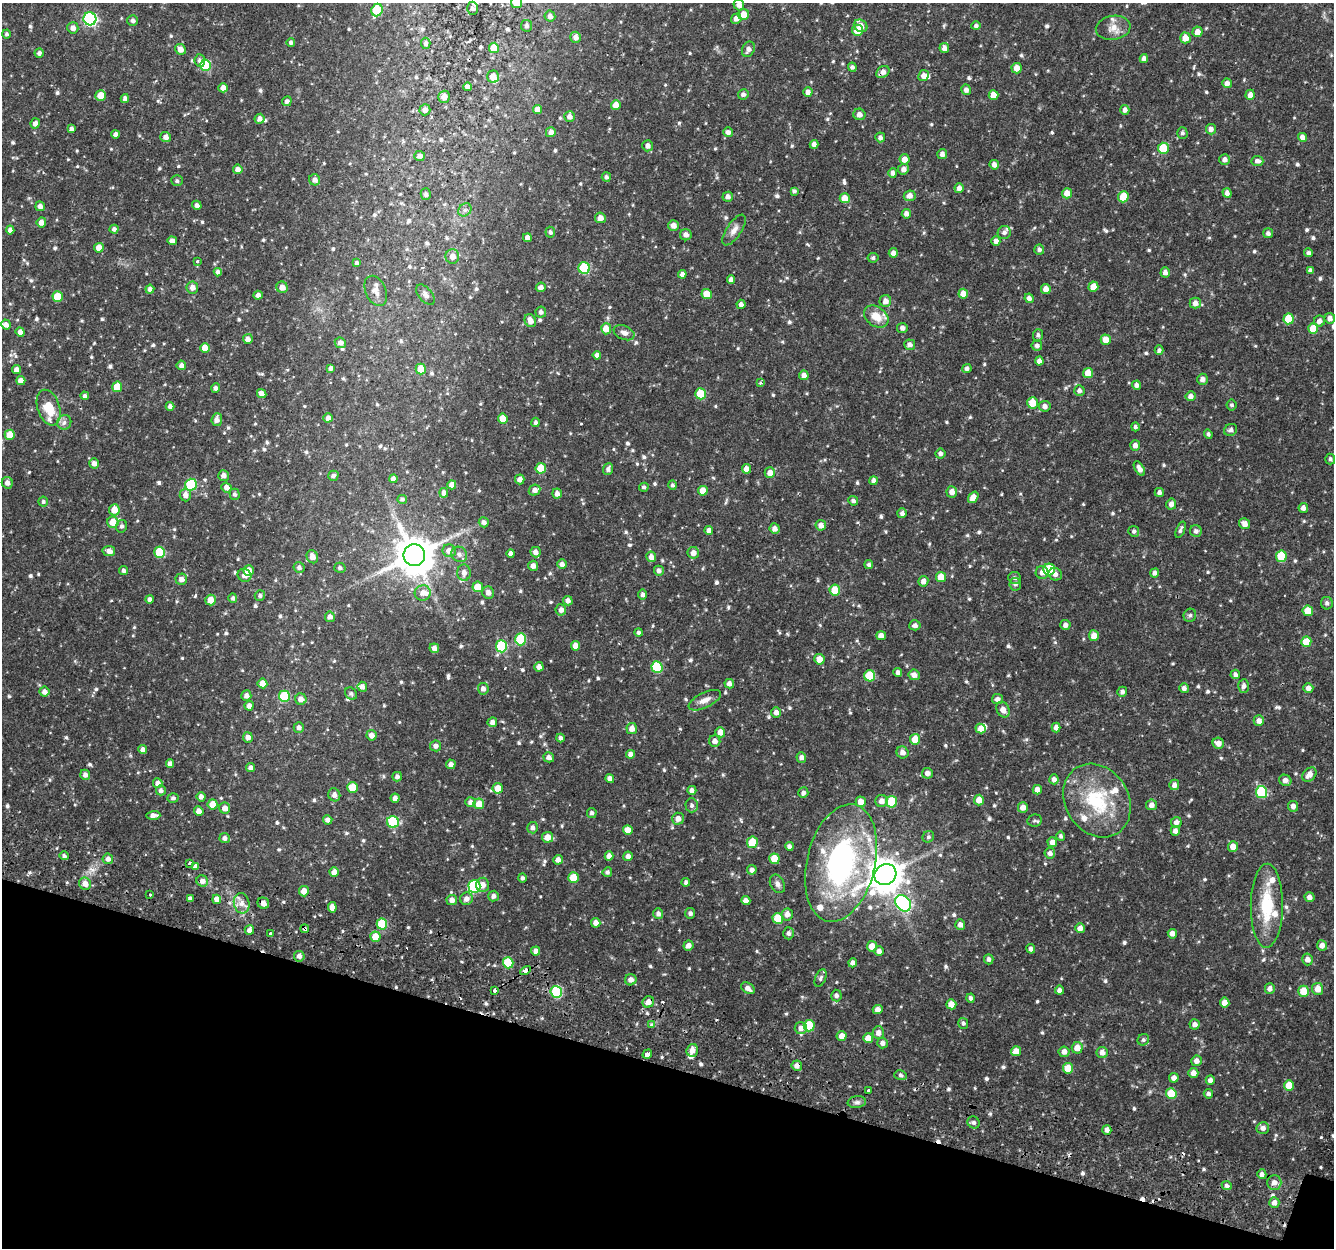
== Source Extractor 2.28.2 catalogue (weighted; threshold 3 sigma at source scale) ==
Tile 15 of 4 x 4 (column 3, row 4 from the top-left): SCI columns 2719-4050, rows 306-1551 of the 5445 x 5654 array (HDU 1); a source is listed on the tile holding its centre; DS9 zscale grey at full resolution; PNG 1336 x 1250 px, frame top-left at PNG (2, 3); each listed source drawn as its Kron ellipse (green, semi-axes under 4 px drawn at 4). Shown black and unused: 15% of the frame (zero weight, under 2 of 3 exposures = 5% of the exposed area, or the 3 px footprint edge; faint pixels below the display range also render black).
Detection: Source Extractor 2.28.2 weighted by HDU 2 'WHT'; one run over the whole footprint, this tile lists its part. Background 0.035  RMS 0.0038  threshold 0.017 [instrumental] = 3 sigma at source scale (4.5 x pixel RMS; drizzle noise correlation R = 1.50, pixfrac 1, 0.0396/0.0396 arcsec/px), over >= 5 px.
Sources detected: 811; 12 cosmic-ray / hot-pixel residue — neither listed nor drawn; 20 inside a brighter listed object's ellipse — not listed separately; of the other 779, all 500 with FLUX_AUTO >= 0.789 (the completeness limit of this list) listed and drawn (279 fainter detections not listed), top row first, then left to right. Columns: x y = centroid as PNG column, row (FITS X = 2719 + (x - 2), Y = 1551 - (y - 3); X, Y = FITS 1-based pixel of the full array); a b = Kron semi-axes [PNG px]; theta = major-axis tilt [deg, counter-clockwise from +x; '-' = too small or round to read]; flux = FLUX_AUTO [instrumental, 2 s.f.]
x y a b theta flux
517 3 5 5 - 4.7
739 5 5 5 - 1.9
472 8 7 5 88 1.1
377 10 6 5 - 14
743 14 5 5 - 4.7
550 16 5 5 - 1.7
90 19 6 6 - 63
736 19 5 5 - 2.1
133 21 5 5 - 1.2
526 26 6 5 - 0.85
861 26 7 6 - 3
976 26 5 4 - 1.1
73 28 6 5 - 2
1113 28 17 12 9 3.9
857 30 5 5 - 5.6
1198 32 5 5 - 2.6
7 34 4 4 - 0.81
576 37 5 5 - 2
1185 38 5 5 - 3.7
291 42 4 4 - 0.9
426 43 6 5 - 1.2
494 48 5 5 - 5.2
944 48 5 4 - 1.9
180 49 5 5 - 2.5
748 49 8 6 64 1.7
39 53 4 4 - 1.1
1144 59 4 4 - 1.8
200 60 6 5 - 1.3
205 65 5 5 - 18
852 67 4 4 - 1
1017 68 5 5 - 3.5
883 72 7 5 36 2
923 76 6 5 - 2.1
493 77 6 6 - 3.1
1227 83 5 5 - 1.7
468 87 4 4 - 1.8
223 88 4 4 - 2.7
966 90 5 5 - 1.6
808 92 5 4 - 2
743 94 5 5 - 1.2
101 95 5 5 - 4.8
993 95 5 5 - 4.1
1250 95 5 5 - 2
444 97 6 5 - 2.1
125 99 4 4 - 1.7
287 101 5 4 - 0.96
616 105 5 5 - 3.6
537 109 4 4 - 2.7
425 110 5 5 - 1.9
1125 110 5 4 - 1.6
859 114 6 5 - 1.7
569 116 5 5 - 1.8
260 119 5 5 - 1.7
35 123 5 4 - 1.8
72 129 4 4 - 1.3
1211 129 5 5 - 1.9
551 132 5 5 - 1.8
728 132 5 5 - 1.8
1182 133 5 5 - 0.91
116 134 4 4 - 1.5
166 137 5 5 - 1.9
880 137 5 5 - 1.3
1302 137 4 4 - 1.9
814 144 4 4 - 1.7
648 146 5 5 - 1.6
1163 148 5 5 - 12
942 154 5 5 - 1.6
420 156 5 5 - 1.5
904 159 5 5 - 3.1
1225 160 5 5 - 1.6
1257 161 6 5 - 1.5
994 165 5 4 - 1.8
238 169 5 4 - 2.3
903 169 5 5 - 1.9
893 173 5 4 - 1.4
606 177 5 4 - 0.98
315 180 5 5 - 1.8
177 181 6 5 - 0.9
959 188 5 4 - 1.8
794 191 4 4 - 0.95
1067 193 5 5 - 2.9
1227 193 5 4 - 1.7
426 194 6 5 - 0.99
910 196 6 5 - 2
728 197 5 5 - 1.7
1123 197 5 5 - 7.5
845 198 5 5 - 4.9
197 205 5 4 - 1.3
40 206 5 4 - 1.8
465 210 7 6 - 1.1
906 214 5 4 - 1.8
600 218 5 5 - 2.5
41 222 5 5 - 3
673 226 5 5 - 2.3
114 229 4 4 - 1.4
10 230 4 4 - 1.7
734 230 18 7 56 2.4
550 232 5 5 - 0.97
1004 233 7 6 - 1.2
1268 233 5 5 - 1.2
686 235 6 5 - 1.7
527 238 4 4 - 2
172 241 5 4 - 1.9
996 241 4 4 - 1.8
99 248 5 4 - 3.7
1039 249 5 5 - 1.1
893 253 5 4 - 1.7
1308 253 4 4 - 1
452 256 7 7 - 2.6
873 258 5 4 - 0.8
197 262 3 3 - 0.84
357 263 4 4 - 1.2
584 268 6 5 - 24
1310 271 4 4 - 1.1
218 272 4 4 - 1.5
1165 272 5 4 - 1.7
682 274 4 4 - 1.6
731 280 4 4 - 1.9
192 287 6 6 - 2.2
282 287 6 5 - 2.6
541 287 5 4 - 1.5
1093 287 5 5 - 4.8
150 289 4 4 - 1.6
1046 289 5 5 - 2.5
376 291 16 10 -66 2.4
707 294 5 5 - 4.5
963 294 5 4 - 3.9
258 295 4 4 - 1.6
425 295 12 6 -49 1.4
58 297 5 5 - 10
1029 298 5 4 - 1.7
885 301 6 6 - 2.1
1195 303 5 5 - 2.1
741 304 4 4 - 1.6
541 312 5 5 - 1.3
876 317 13 9 -35 5.2
1330 318 5 5 - 1.8
1288 319 5 5 - 9.4
530 321 7 5 -61 2.7
1319 321 5 5 - 2
6 325 5 4 - 1.7
902 328 5 5 - 1.5
606 329 5 5 - 4.4
1313 329 5 5 - 6.9
20 332 4 4 - 2.3
624 333 11 7 -22 1.8
1038 335 6 5 - 0.95
248 339 5 5 - 1.9
1106 340 5 5 - 4.5
340 343 6 5 - 1.9
910 345 5 5 - 1.5
1037 346 5 5 - 1.2
205 348 5 5 - 4.3
1159 350 4 4 - 0.97
597 355 4 4 - 1.7
1039 361 4 4 - 1.7
181 365 5 5 - 1.8
330 368 4 4 - 1.2
967 368 4 4 - 1
17 369 4 4 - 2.1
421 369 5 5 - 6
1088 373 5 5 - 5.7
804 375 5 5 - 1.9
1202 379 5 5 - 1.8
21 381 4 4 - 2.5
761 383 3 3 - 0.83
1137 385 4 4 - 1.7
117 387 5 5 - 7.7
216 388 4 4 - 1.2
1079 390 5 5 - 1.3
262 393 5 4 - 1.8
701 394 5 5 - 14
85 396 4 4 - 0.99
1191 396 5 5 - 1.8
1032 403 5 5 - 6.6
1231 405 5 5 - 0.79
170 406 4 4 - 1.5
1045 406 6 5 - 1.7
49 408 18 11 -72 8.6
328 418 4 4 - 2
503 419 5 5 - 5.2
217 420 6 5 - 2
64 422 7 7 - 1.5
536 422 4 4 - 1
1135 427 4 4 - 0.83
1231 430 7 5 30 1.1
1208 434 5 4 - 0.79
10 435 5 5 - 6.7
1135 446 5 5 - 1.7
940 453 5 5 - 1.2
1330 459 5 5 - 0.89
94 463 5 4 - 1.9
541 468 5 5 - 8.4
608 469 6 5 - 1.2
746 469 5 4 - 2.3
1139 469 8 4 -59 1.9
770 473 5 5 - 2.8
224 475 5 5 - 1.9
333 476 5 5 - 1.1
393 479 4 4 - 1.7
520 479 5 4 - 2.2
874 481 4 4 - 1.3
7 483 6 5 - 1.8
191 485 6 5 - 28
452 485 4 4 - 2.4
673 485 4 4 - 0.84
226 487 5 4 - 2
644 487 5 4 - 0.79
535 490 6 5 - 1.9
703 491 5 5 - 4.4
952 492 5 5 - 2.4
1159 492 4 4 - 1.2
444 493 5 4 - 1.5
235 494 5 5 - 0.93
557 494 5 4 - 1.8
185 495 6 5 - 2.1
973 497 6 4 52 3.3
402 499 5 4 - 0.8
43 501 5 5 - 0.83
853 501 5 4 - 1.1
1171 504 5 5 - 1.8
1303 508 5 5 - 1.7
114 510 5 5 - 4.7
902 513 5 5 - 1.2
113 522 6 5 - 5.8
484 522 5 5 - 1.3
1244 524 6 5 - 2.3
821 525 5 5 - 2.2
121 526 6 5 - 0.89
775 529 5 5 - 1.9
709 530 5 4 - 2
1181 530 8 4 68 0.99
1134 531 5 5 - 0.98
1196 531 6 6 - 1.3
109 551 6 5 - 2
449 551 7 6 - 2.3
160 552 5 5 - 18
536 552 5 5 - 2
693 553 6 5 - 2.2
459 554 8 7 - 1.6
511 554 4 4 - 1.6
414 555 11 11 - 1100
1281 556 6 5 - 12
312 557 7 5 -66 2.3
651 557 5 5 - 2.3
562 564 5 4 - 1.6
869 565 4 4 - 0.88
533 566 5 5 - 1.9
299 568 5 5 - 1.2
340 568 6 5 - 1
1049 569 6 6 - 18
124 570 4 4 - 1.1
248 571 5 5 - 4.4
659 571 5 5 - 1.5
464 573 8 6 -88 2
1042 573 6 6 - 1.9
1154 573 5 4 - 1.3
1055 574 7 6 - 1.5
244 575 7 6 - 2.5
941 577 5 5 - 7.2
1015 578 6 6 - 0.97
181 579 6 6 - 2.1
923 581 5 5 - 2
1015 584 6 6 - 0.94
478 587 5 5 - 5.5
835 590 5 5 - 7.4
423 593 8 7 - 2.7
488 593 6 5 - 1.8
643 594 5 4 - 1.3
260 595 5 5 - 0.88
233 598 5 4 - 0.87
150 599 4 4 - 1.6
211 600 5 5 - 4.1
568 601 5 4 - 1.7
1327 603 6 6 - 1
561 610 5 5 - 1.9
1308 611 5 5 - 7.4
1190 615 7 6 - 0.89
330 617 5 5 - 1.8
915 625 5 5 - 1.4
1065 625 5 5 - 1.6
639 633 4 4 - 1
881 636 4 4 - 2.5
1094 636 5 5 - 3
521 639 6 5 - 21
1306 642 5 5 - 6.8
501 646 6 5 - 25
576 646 5 4 - 3.3
434 648 5 4 - 2
819 659 5 5 - 3.6
539 667 5 4 - 2
657 667 6 5 - 18
898 672 4 4 - 1.3
1235 674 4 4 - 1.1
914 675 6 5 - 2.2
870 676 5 5 - 12
262 683 5 5 - 4.1
729 684 5 4 - 1.7
1244 686 7 5 85 1.5
362 687 5 4 - 1.6
1184 688 5 4 - 1.5
1308 688 5 4 - 1.8
483 689 6 5 - 1.7
44 692 5 5 - 1.7
1122 692 5 5 - 1.3
351 694 6 5 - 0.97
246 696 5 5 - 1.7
284 696 5 5 - 17
301 699 6 5 - 2.4
997 699 5 5 - 1.6
705 700 17 7 26 2.9
249 706 5 4 - 1.9
1003 710 8 6 -64 2.5
776 712 5 5 - 1.8
1259 721 5 5 - 1.9
492 722 5 5 - 1.8
299 727 5 5 - 1.4
1056 727 5 4 - 1.7
632 729 5 5 - 2.6
981 729 5 4 - 2.9
720 732 5 5 - 3.4
372 735 5 5 - 2
248 737 5 5 - 2
560 738 4 4 - 1.1
915 739 5 5 - 6
715 741 6 5 - 2
1218 743 6 5 - 2.3
436 746 5 5 - 1.6
143 749 4 4 - 1.8
902 752 6 6 - 2
631 754 4 4 - 1.9
549 757 5 5 - 1.6
801 757 5 5 - 1.6
170 764 4 4 - 1.7
451 764 5 4 - 1.7
251 768 4 4 - 1.3
927 773 5 5 - 2.1
85 775 5 5 - 1.8
1309 775 8 6 45 3.1
397 777 5 4 - 1.3
610 779 4 4 - 2.1
1054 779 5 4 - 1.8
1285 780 6 5 - 1.9
158 783 5 4 - 1.8
1174 785 5 5 - 1.6
352 787 5 5 - 7.1
498 788 5 5 - 4.2
161 790 5 5 - 1.3
692 790 4 4 - 1.3
1037 790 5 4 - 2.4
1261 792 6 5 - 21
803 793 5 5 - 1.3
334 795 6 6 - 1.9
201 797 5 4 - 1.9
173 798 5 5 - 0.88
395 798 4 4 - 1.6
979 800 5 5 - 3.3
881 801 6 6 - 2.3
1097 801 39 31 -58 26
470 802 5 5 - 1.8
861 802 5 5 - 3.6
891 802 5 5 - 13
213 804 5 5 - 4.9
479 804 5 5 - 5
692 805 7 6 - 1.2
1151 805 5 5 - 2
1293 806 5 5 - 2
1023 807 5 5 - 3
225 808 5 5 - 2.3
199 811 5 4 - 2.2
592 813 5 5 - 1
153 815 7 4 1 1.8
678 819 6 6 - 2.3
328 820 4 4 - 1.7
1034 820 7 6 - 0.88
393 822 6 6 - 23
1176 822 5 5 - 1.8
533 828 6 5 - 1.4
628 830 5 5 - 4.7
1175 831 5 4 - 1.7
1061 836 5 4 - 0.8
547 837 5 5 - 3.6
928 837 6 5 - 0.81
225 838 5 5 - 1.5
752 842 6 5 - 9.2
1052 842 5 5 - 2.3
789 846 4 4 - 1.2
1233 847 5 5 - 3.3
1050 853 5 5 - 1.6
64 856 5 4 - 1
609 856 4 4 - 2.2
628 856 5 4 - 1.5
108 859 5 5 - 1.8
774 859 5 5 - 5.8
558 860 5 4 - 1.9
189 863 3 3 - 1.4
841 863 60 34 76 80
196 866 4 4 - 1.8
752 870 5 4 - 1.7
334 872 5 4 - 3
607 872 5 4 - 1
885 874 11 10 - 790
522 878 4 4 - 0.9
573 878 5 5 - 7.3
202 881 6 5 - 2.4
686 882 4 4 - 0.95
85 884 6 6 - 2.9
777 884 10 7 -62 1.5
483 885 7 6 - 2.4
474 886 6 6 - 36
304 891 5 5 - 3
149 895 3 3 - 1.2
493 896 5 5 - 1.5
1309 897 5 4 - 1.8
190 898 3 3 - 0.81
217 899 5 4 - 2.8
466 899 6 6 - 1.8
452 900 5 5 - 1.9
746 901 4 4 - 1.8
242 903 10 8 -78 2.5
263 903 6 5 - 2.2
903 903 9 7 -46 71
1267 906 42 16 89 18
332 907 5 4 - 2.7
690 913 5 5 - 1.1
658 914 5 5 - 1.5
787 914 6 5 - 2.1
778 918 5 5 - 9.6
596 923 5 4 - 2.4
382 924 5 5 - 14
960 925 5 5 - 1.9
1080 928 5 4 - 2.5
305 929 4 4 - 0.91
249 930 5 5 - 1.8
270 933 3 3 - 1.6
789 933 6 5 - 1.2
1172 934 5 4 - 2.1
375 937 5 5 - 5.6
1322 945 5 5 - 2.1
688 946 5 5 - 2.1
872 946 5 5 - 4
1031 949 5 4 - 1.3
536 951 4 4 - 1.9
879 951 5 4 - 1.7
299 956 5 5 - 1.9
989 959 5 4 - 1.1
1308 959 6 5 - 2.1
508 963 5 5 - 12
853 963 4 4 - 1.6
526 970 5 4 - 1.9
821 978 9 5 66 0.95
631 980 5 5 - 2.3
748 988 7 5 -33 2.2
1270 989 5 5 - 1.8
1317 989 6 5 - 4.2
494 990 3 3 - 1.8
1059 990 4 4 - 1.5
1304 991 5 5 - 6.8
556 992 6 5 - 25
836 996 6 5 - 1.3
970 998 4 4 - 1
648 1002 6 5 - 2.3
1225 1003 5 5 - 2.8
951 1004 5 5 - 4.1
878 1009 5 4 - 2
963 1023 5 5 - 0.81
1195 1024 5 5 - 1.7
651 1025 4 3 - 1.3
809 1026 5 5 - 14
801 1028 6 6 - 2
878 1033 6 5 - 2.2
842 1036 5 5 - 2.8
868 1038 5 5 - 4.3
1143 1040 6 5 - 0.85
883 1043 5 5 - 1.7
1077 1048 6 5 - 3.5
692 1050 6 5 - 2.8
1016 1051 5 5 - 3.8
1064 1052 5 5 - 2.1
1102 1053 5 5 - 2
647 1054 5 3 - 5.4
1197 1061 5 5 - 1.8
797 1066 5 5 - 2
1068 1068 5 5 - 5.7
1193 1073 5 5 - 2.4
900 1075 6 5 - 0.9
1174 1078 5 4 - 1.9
1210 1080 5 4 - 1.7
1289 1085 5 5 - 6.1
868 1090 3 3 - 1.4
1171 1093 5 5 - 8.9
1208 1094 4 4 - 1.2
857 1102 9 6 9 1.2
974 1122 6 5 - 1.1
1263 1128 6 6 - 1.8
1107 1130 5 4 - 1.7
1262 1174 5 4 - 1.7
1274 1183 7 7 - 2.5
1227 1186 5 4 - 1
1274 1203 5 5 - 2.1
Overlapping masked pixels (flux is a lower limit): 5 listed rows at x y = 883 72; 305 929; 526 970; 648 1002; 797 1066
Isophote crosses this tile's border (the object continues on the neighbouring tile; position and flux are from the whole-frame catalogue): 3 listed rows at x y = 517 3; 739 5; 472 8